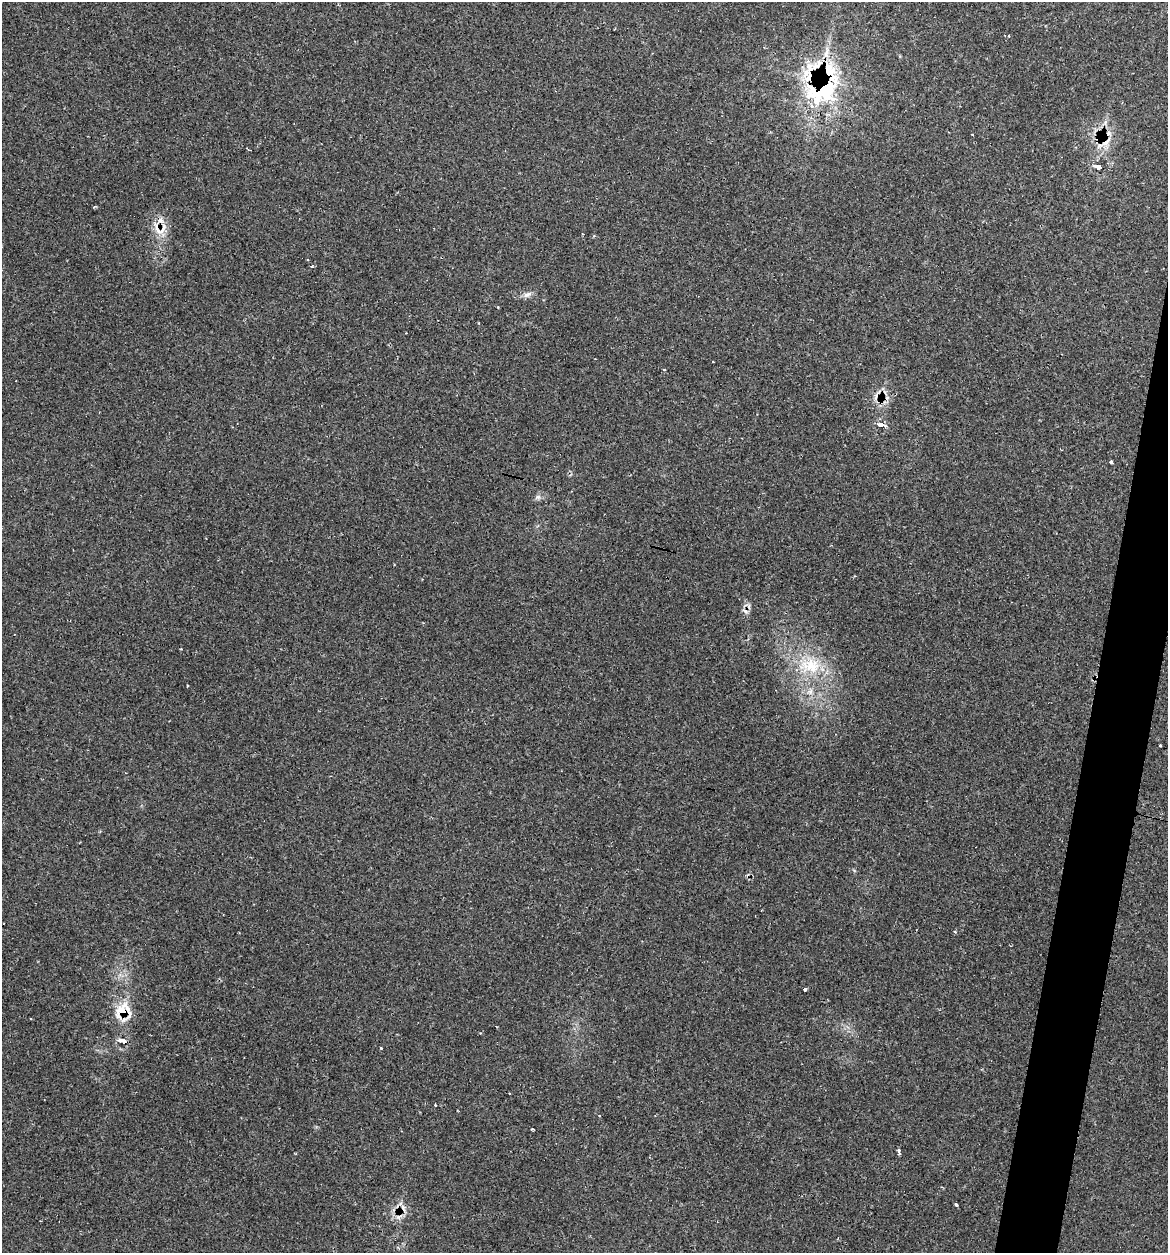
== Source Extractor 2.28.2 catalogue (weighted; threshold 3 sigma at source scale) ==
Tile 10 of 4 x 4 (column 2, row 3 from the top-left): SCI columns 1289-2454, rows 1281-2531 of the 5031 x 5032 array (HDU 1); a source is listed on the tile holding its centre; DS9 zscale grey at full resolution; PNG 1170 x 1255 px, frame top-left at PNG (2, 2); no overlay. Shown black and unused: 3% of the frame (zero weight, under 2 of 3 exposures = <1% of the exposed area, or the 3 px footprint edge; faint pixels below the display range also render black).
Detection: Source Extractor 2.28.2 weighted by HDU 2 'WHT'; one run over the whole footprint, this tile lists its part. Background 0.0666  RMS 0.0054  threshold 0.0243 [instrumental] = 3 sigma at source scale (4.5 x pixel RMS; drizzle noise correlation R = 1.50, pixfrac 1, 0.05/0.05 arcsec/px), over >= 5 px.
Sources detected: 45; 9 cosmic-ray / hot-pixel residue — not listed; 7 inside a brighter listed object's ellipse — not listed separately; the other 29 listed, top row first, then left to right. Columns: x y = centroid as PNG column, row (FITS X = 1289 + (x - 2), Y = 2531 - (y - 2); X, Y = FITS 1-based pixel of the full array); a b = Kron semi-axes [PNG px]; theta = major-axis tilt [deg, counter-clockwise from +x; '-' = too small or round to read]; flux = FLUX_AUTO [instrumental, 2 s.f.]
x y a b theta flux
809 68 22 9 75 10
822 93 50 25 24 49
972 134 2 2 - 0.52
1099 138 7 4 53 0.97
1106 142 16 6 42 3.9
1099 167 6 3 -15 10
95 206 5 3 - 0.56
157 227 24 7 -71 6.3
583 234 3 2 - 0.44
308 259 3 3 - 0.95
312 267 3 3 - 1.2
527 294 13 6 23 2.4
479 323 3 2 - 0.71
713 361 3 2 - 0.59
665 370 3 3 - 1.3
880 425 5 3 - 9.2
1111 462 3 3 - 8.2
538 497 6 6 - 1.5
812 666 25 23 -70 23
1160 746 3 3 - 1.7
805 990 3 3 - 0.95
123 1012 10 10 - 23
31 1019 3 2 - 0.74
123 1041 6 3 -18 12
381 1048 3 3 - 1.9
435 1105 3 2 - 0.85
533 1129 3 2 - 0.86
898 1151 5 3 - 1.7
956 1204 3 3 - 3.4
Overlapping masked pixels (flux is a lower limit): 6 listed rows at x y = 809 68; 822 93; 1099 138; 1106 142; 157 227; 123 1012